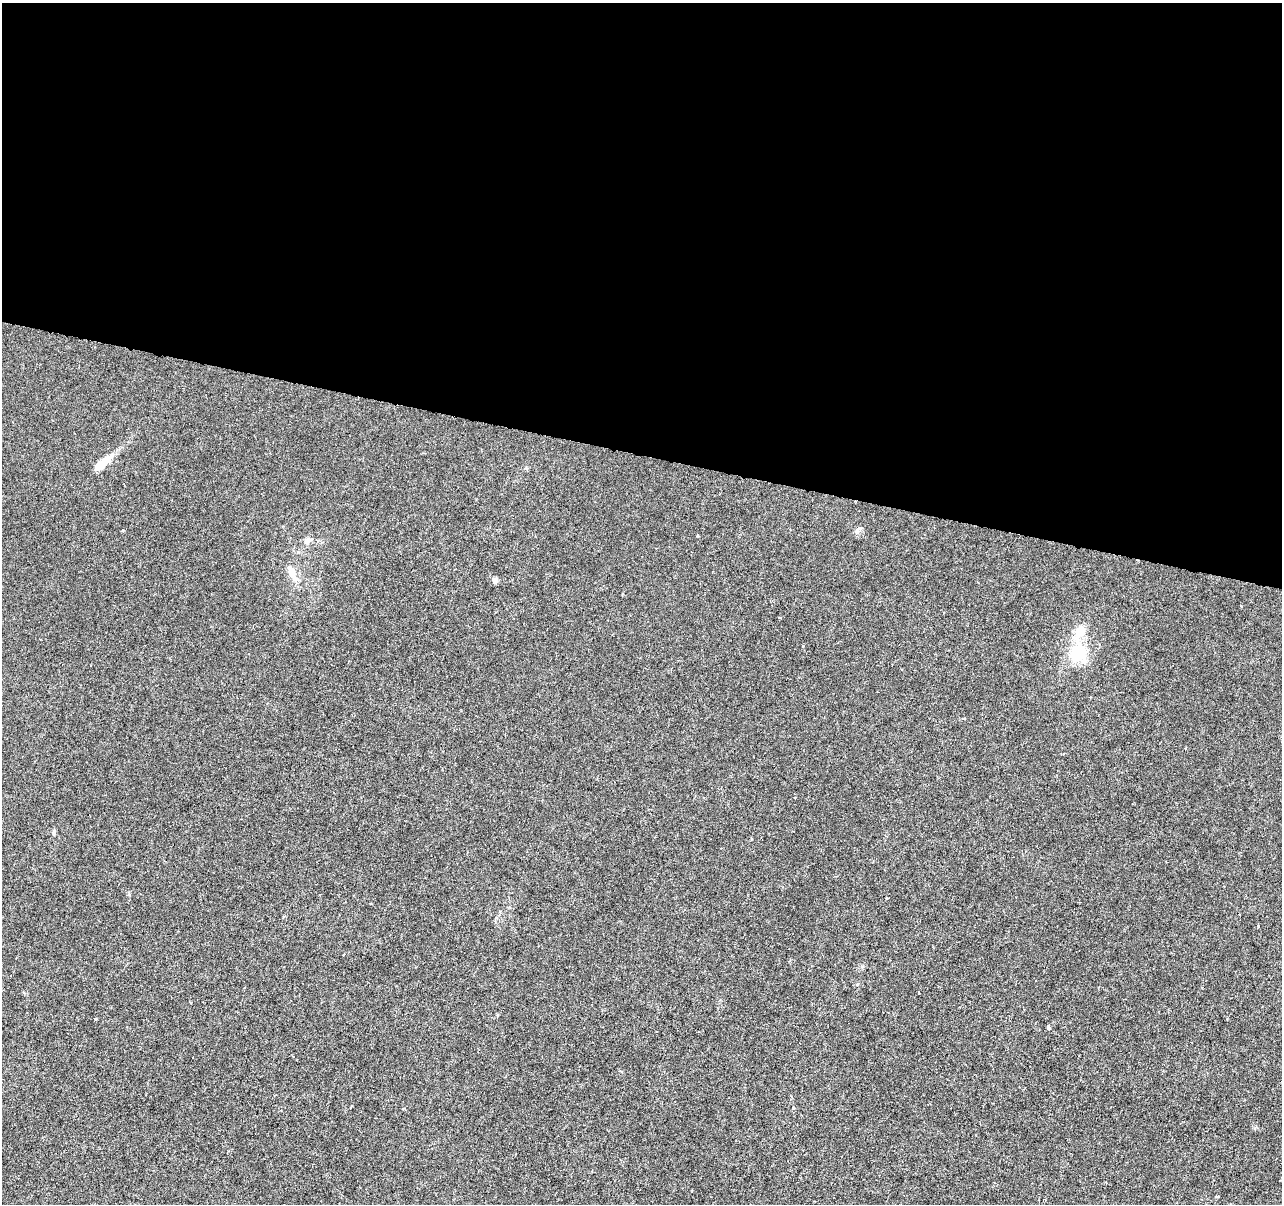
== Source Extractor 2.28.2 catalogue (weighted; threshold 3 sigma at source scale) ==
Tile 3 of 4 x 4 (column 3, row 1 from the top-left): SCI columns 2570-3849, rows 3891-5092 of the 5130 x 5314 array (HDU 1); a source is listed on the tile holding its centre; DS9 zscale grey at full resolution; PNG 1284 x 1206 px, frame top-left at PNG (2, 3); no overlay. Shown black and unused: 38% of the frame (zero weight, under 3 of 6 exposures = <1% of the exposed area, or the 3 px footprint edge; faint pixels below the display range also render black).
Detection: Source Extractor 2.28.2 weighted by HDU 2 'WHT'; one run over the whole footprint, this tile lists its part. Background -1.39e-04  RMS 0.0012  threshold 0.0051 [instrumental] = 3 sigma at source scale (4.09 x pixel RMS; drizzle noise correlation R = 1.36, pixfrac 0.8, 0.0396/0.0396 arcsec/px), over >= 5 px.
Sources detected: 15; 1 inside a brighter object's white glare — not listed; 1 inside a brighter listed object's ellipse — not listed separately; the other 13 listed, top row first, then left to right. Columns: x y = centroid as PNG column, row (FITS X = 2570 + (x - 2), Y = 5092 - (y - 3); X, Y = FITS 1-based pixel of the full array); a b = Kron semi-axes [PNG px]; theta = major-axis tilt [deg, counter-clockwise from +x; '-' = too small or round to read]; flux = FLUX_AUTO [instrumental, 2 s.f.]
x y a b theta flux
99 465 19 10 39 1.3
857 531 6 5 - 0.28
307 541 10 7 29 0.59
291 572 18 9 -68 1.1
494 580 8 5 5 0.28
780 617 4 3 - 0.099
1080 652 25 17 -62 3
54 832 11 2 90 0.16
887 898 3 2 - 0.08
96 1019 4 3 - 0.1
1049 1027 4 3 - 0.51
793 1108 5 4 - 0.15
1217 1196 5 3 - 0.1
Unlisted compact peaks at least as high as the median listed source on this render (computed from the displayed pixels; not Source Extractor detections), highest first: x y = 697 536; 123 530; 1241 606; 803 646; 129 894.